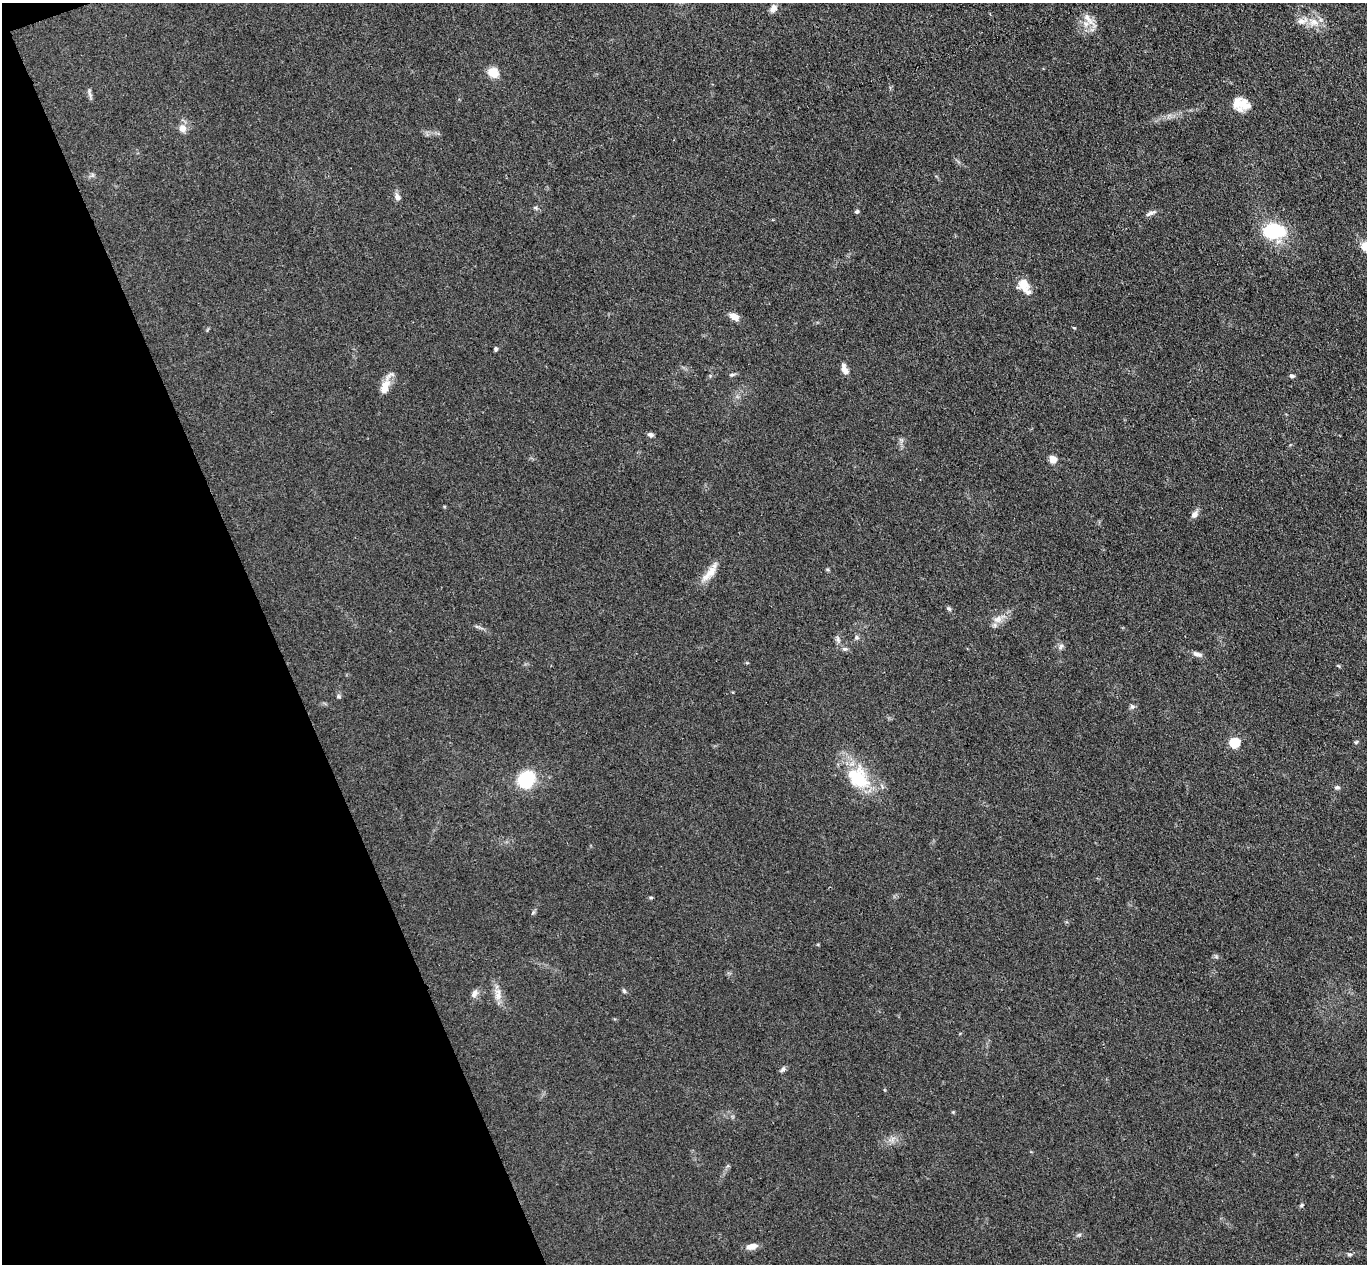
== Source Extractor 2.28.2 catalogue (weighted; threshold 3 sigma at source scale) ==
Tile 5 of 4 x 4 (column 1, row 2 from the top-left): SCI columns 55-1419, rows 2700-3961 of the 5571 x 5525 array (HDU 1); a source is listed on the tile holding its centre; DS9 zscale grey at full resolution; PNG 1369 x 1266 px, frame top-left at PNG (2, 3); no overlay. Shown black and unused: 20% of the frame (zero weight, under 3 of 4 exposures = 5% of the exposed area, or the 3 px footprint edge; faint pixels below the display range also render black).
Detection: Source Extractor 2.28.2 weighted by HDU 2 'WHT'; one run over the whole footprint, this tile lists its part. Background 0.0885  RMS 0.0071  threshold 0.0318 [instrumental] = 3 sigma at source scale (4.5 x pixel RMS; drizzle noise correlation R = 1.50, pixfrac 1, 0.05/0.05 arcsec/px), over >= 5 px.
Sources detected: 51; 3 inside a brighter listed object's ellipse — not listed separately; the other 48 listed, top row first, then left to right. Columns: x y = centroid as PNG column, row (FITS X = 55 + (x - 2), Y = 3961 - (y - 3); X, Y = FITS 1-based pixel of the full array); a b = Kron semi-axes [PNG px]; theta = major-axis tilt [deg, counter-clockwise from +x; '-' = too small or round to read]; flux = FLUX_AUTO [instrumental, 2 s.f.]
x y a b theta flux
773 8 9 7 61 4.1
1088 19 21 8 -54 6.8
1314 22 14 9 -29 7.1
493 73 11 9 -43 10
89 93 16 2 -78 1.3
1242 104 17 16 - 11
182 128 10 9 - 5
397 197 11 7 -67 2.8
535 208 6 5 - 1.2
857 211 5 4 - 1.2
1151 213 15 5 22 2.3
1273 231 24 16 5 41
1365 247 13 10 -60 8.1
1023 284 14 13 - 8.6
734 316 10 7 -32 5.6
1074 328 5 3 - 0.58
496 349 5 4 - 1.3
844 369 12 6 -67 4.8
732 374 8 3 11 1.2
1292 376 6 5 - 1.6
385 387 21 10 69 9.3
650 435 7 5 -8 2
1053 459 6 5 - 8.4
1194 514 9 7 52 3.7
711 572 27 9 60 9.1
949 609 8 5 -41 1.4
998 619 13 10 14 5.8
857 637 7 6 - 1.6
838 639 9 4 90 1.8
1061 646 8 6 71 1.9
845 649 7 5 0 1.6
1197 654 13 6 -18 2.9
339 696 6 5 - 1.1
1132 706 7 6 - 1.7
1234 742 6 6 - 32
1356 742 6 4 44 0.99
858 778 34 25 -48 37
526 780 13 11 63 50
1337 787 7 6 - 1.6
651 897 6 4 0 0.78
624 991 7 4 -46 1.1
474 993 11 7 59 3.2
498 994 19 9 86 6.3
783 1069 8 5 54 1.8
1301 1205 6 4 28 1.1
1079 1235 6 4 19 1.1
752 1246 13 6 12 5.2
1349 1254 7 5 -12 1.4
Isophote crosses this tile's border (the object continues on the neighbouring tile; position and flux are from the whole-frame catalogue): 1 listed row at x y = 1365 247